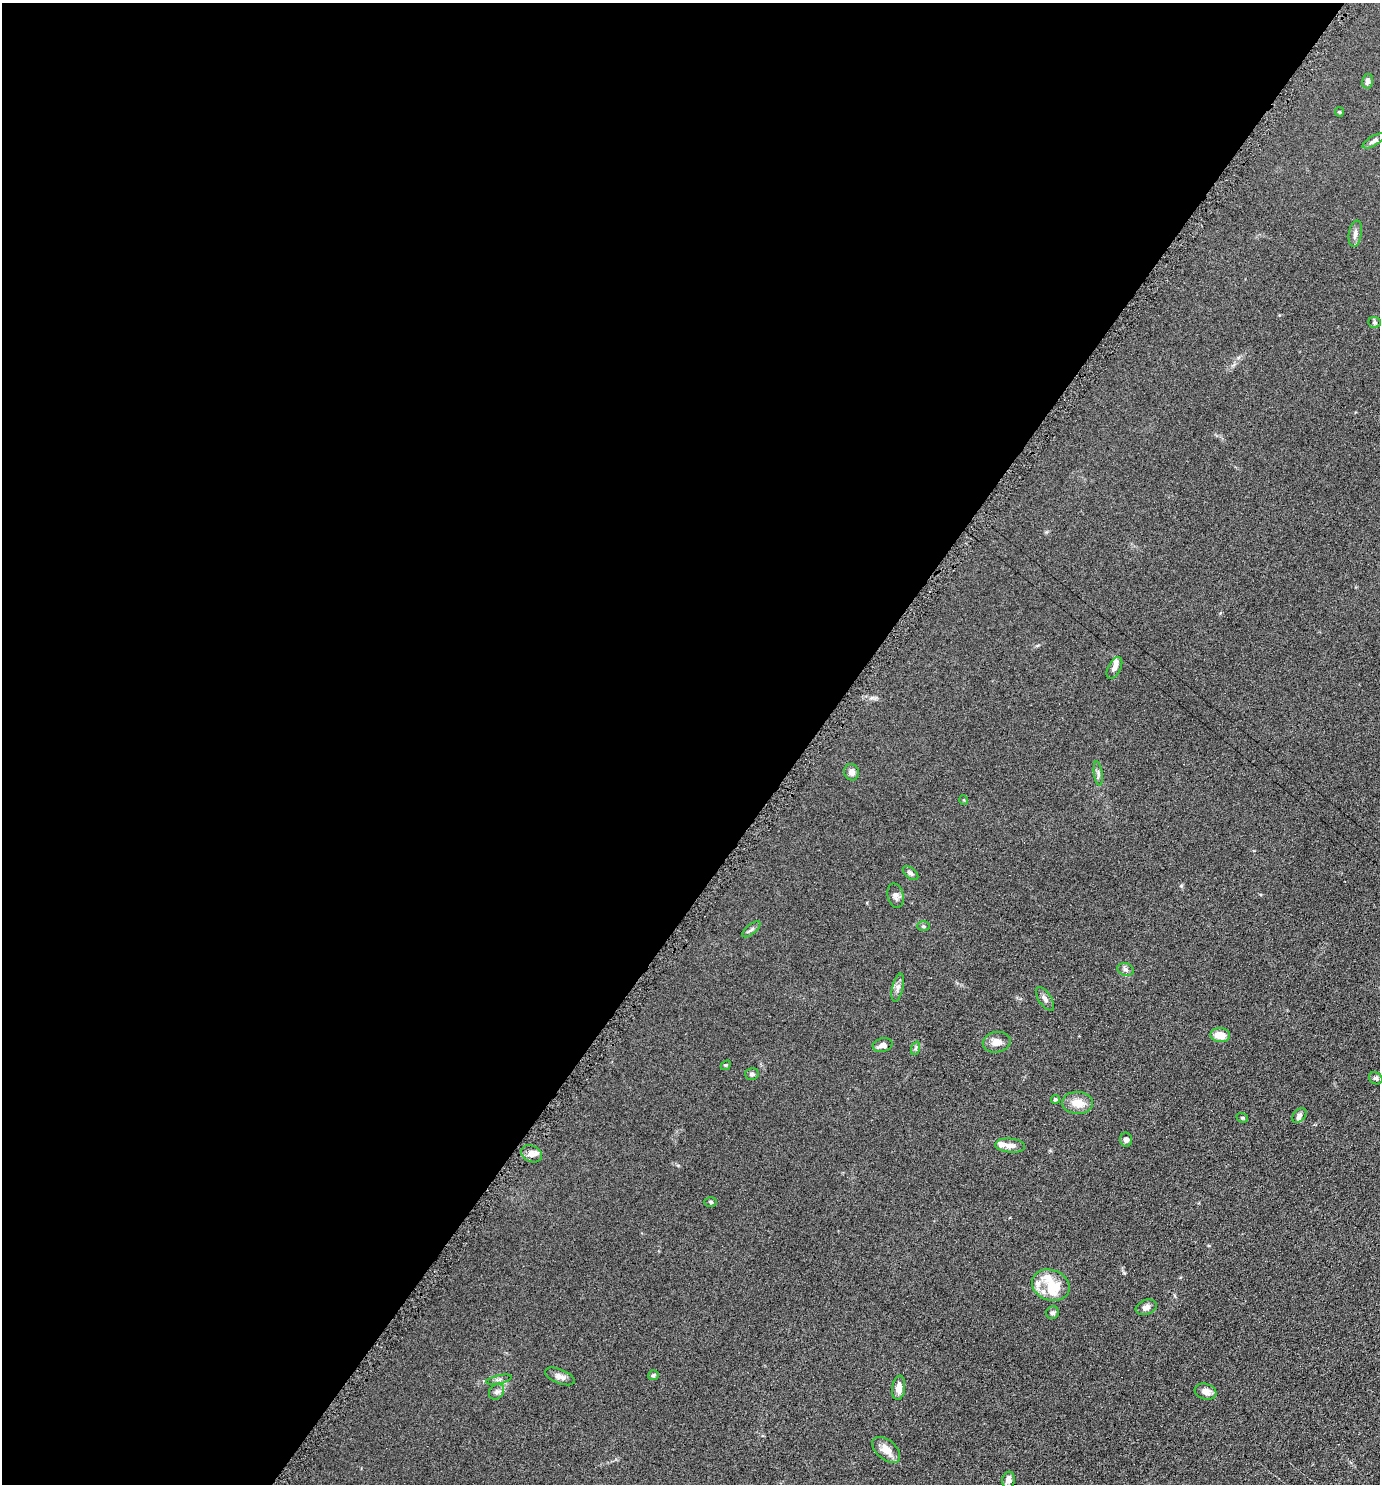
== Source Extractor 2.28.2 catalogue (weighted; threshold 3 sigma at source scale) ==
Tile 5 of 4 x 4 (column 1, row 2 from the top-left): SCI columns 150-1527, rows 2973-4454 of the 5952 x 5946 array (HDU 1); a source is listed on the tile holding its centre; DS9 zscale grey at full resolution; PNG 1382 x 1486 px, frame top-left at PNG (2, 3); each listed source drawn as its Kron ellipse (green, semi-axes under 4 px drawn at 4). Shown black and unused: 59% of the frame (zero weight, under 4 of 8 exposures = <1% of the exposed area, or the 3 px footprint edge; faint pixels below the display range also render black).
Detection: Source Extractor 2.28.2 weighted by HDU 2 'WHT'; one run over the whole footprint, this tile lists its part. Background 0.0906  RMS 0.0077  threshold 0.0316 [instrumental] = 3 sigma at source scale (4.09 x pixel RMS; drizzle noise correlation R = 1.36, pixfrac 0.8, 0.05/0.05 arcsec/px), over >= 5 px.
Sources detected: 48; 6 inside a brighter listed object's ellipse — not listed separately; the other 42 listed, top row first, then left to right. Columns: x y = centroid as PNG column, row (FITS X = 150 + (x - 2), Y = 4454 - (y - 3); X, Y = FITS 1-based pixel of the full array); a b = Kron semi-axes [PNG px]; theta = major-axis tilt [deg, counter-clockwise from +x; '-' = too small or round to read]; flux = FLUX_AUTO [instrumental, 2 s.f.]
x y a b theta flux
1368 81 7 5 79 2.5
1339 112 5 4 - 0.75
1374 141 12 5 30 2.3
1355 234 13 6 80 3.4
1375 322 6 5 - 1.2
1114 668 12 6 62 3.2
852 772 8 7 - 3.2
1098 773 12 3 -83 1.5
964 800 5 3 - 0.57
910 873 9 5 -39 1.7
896 896 12 8 -75 3
923 926 6 5 - 1.1
751 929 11 5 40 1.8
1126 969 8 6 -19 1.9
898 988 14 5 77 2.9
1045 999 13 6 -57 2.6
1220 1035 10 7 -4 9.1
997 1042 14 10 11 5.8
883 1045 10 6 16 3.4
916 1048 7 4 70 1.2
726 1065 5 4 - 0.73
752 1074 7 6 - 1.7
1376 1078 7 5 -33 1.5
1055 1099 4 4 - 1.4
1077 1103 15 11 -3 9
1299 1115 8 6 49 2.1
1242 1118 6 4 -20 0.92
1126 1140 7 6 - 2.5
1010 1146 15 7 -4 4.4
532 1154 11 8 -24 4.4
711 1202 6 5 - 1.1
1051 1285 19 15 -20 13
1146 1307 11 7 21 3.2
1053 1313 6 6 - 1.7
653 1375 5 5 - 1.2
560 1376 15 7 -22 3.5
499 1380 13 3 12 1.6
899 1388 12 6 83 5.6
496 1392 8 7 - 2.3
1206 1392 11 7 -17 4.1
886 1450 16 9 -40 7.8
1009 1480 8 6 78 4